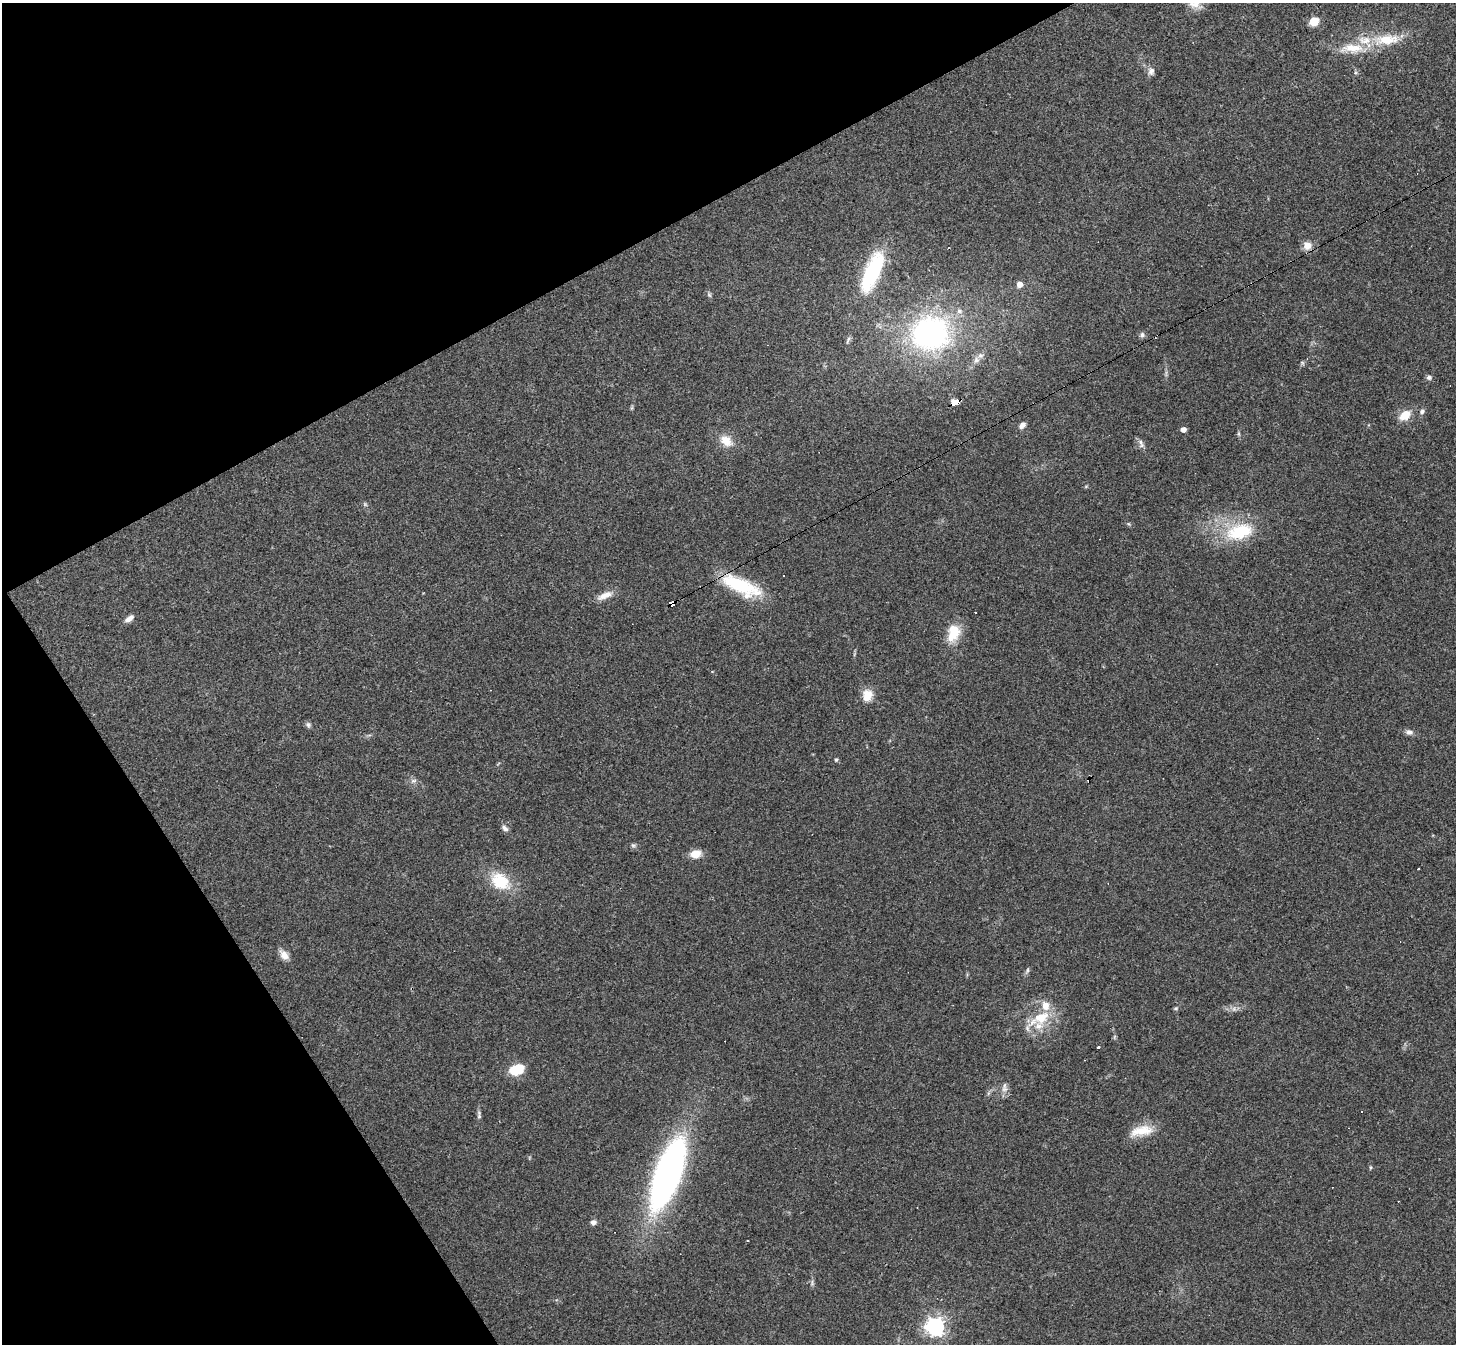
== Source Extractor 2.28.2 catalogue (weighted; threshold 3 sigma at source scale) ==
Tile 5 of 4 x 4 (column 1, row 2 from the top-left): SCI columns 1-1454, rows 2837-4178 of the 5817 x 5809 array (HDU 1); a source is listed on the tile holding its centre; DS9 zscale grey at full resolution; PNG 1458 x 1346 px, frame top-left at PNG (2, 3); no overlay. Shown black and unused: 26% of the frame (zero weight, under 3 of 4 exposures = <1% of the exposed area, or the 3 px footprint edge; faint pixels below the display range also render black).
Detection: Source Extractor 2.28.2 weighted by HDU 2 'WHT'; one run over the whole footprint, this tile lists its part. Background 0.0539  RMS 0.0051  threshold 0.0229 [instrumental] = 3 sigma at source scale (4.5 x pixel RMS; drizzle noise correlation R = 1.50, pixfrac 1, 0.05/0.05 arcsec/px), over >= 5 px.
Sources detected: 67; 6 cosmic-ray / hot-pixel residue — not listed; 4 inside a brighter listed object's ellipse — not listed separately; the other 57 listed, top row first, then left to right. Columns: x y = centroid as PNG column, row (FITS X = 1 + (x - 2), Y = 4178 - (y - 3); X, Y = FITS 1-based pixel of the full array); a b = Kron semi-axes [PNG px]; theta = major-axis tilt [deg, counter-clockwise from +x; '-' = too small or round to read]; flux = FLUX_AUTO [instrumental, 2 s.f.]
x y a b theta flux
1195 5 20 10 -18 4.9
1314 22 9 8 - 6.7
1386 40 38 14 4 17
1352 48 37 13 1 13
1151 71 11 8 84 2.5
1307 246 12 11 - 4.2
872 272 48 17 68 44
1019 284 6 6 - 3.3
709 295 7 5 -68 1
959 311 7 6 - 1.8
930 333 30 26 11 120
1142 335 8 7 - 1.3
848 340 13 4 65 1.4
976 360 11 7 63 2.6
1302 363 6 5 - 0.8
1429 377 7 5 -12 1.5
955 402 8 4 28 82
1422 411 7 6 - 1.5
1405 415 13 9 37 8.5
1022 425 9 7 41 2.2
1183 430 4 4 - 3.4
1238 434 6 4 -89 0.77
726 441 18 12 -40 7.4
1141 442 9 6 -54 1.8
365 504 6 4 -45 0.79
1129 524 6 4 -70 0.61
1240 532 40 21 15 29
741 586 47 17 -24 33
605 595 21 8 23 4.9
671 603 6 4 27 140
129 618 11 6 35 3.1
953 633 23 16 72 12
867 696 13 11 76 7.8
308 725 8 7 - 1.3
1409 732 10 7 -14 2.1
836 760 6 5 - 0.82
413 781 9 5 6 1.6
505 828 10 6 -45 1.8
633 845 7 5 -14 1.1
696 854 10 8 11 7.1
1418 869 3 2 - 1
500 881 28 19 -39 18
284 955 14 8 -51 4.3
1027 970 9 4 69 1.1
1176 1008 7 4 7 0.71
1234 1009 7 7 - 1.7
1041 1017 27 16 28 17
1098 1047 3 3 - 3
516 1070 14 9 18 16
1005 1089 9 9 - 2.6
1362 1112 3 2 - 0.82
479 1115 12 5 -87 1.4
1142 1131 30 12 10 11
668 1173 72 24 70 200
593 1222 7 6 - 2.1
812 1283 9 4 90 1.2
935 1327 7 7 - 260
Overlapping masked pixels (flux is a lower limit): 3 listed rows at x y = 955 402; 741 586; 671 603
Isophote crosses this tile's border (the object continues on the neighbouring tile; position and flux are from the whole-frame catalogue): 1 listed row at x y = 1195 5